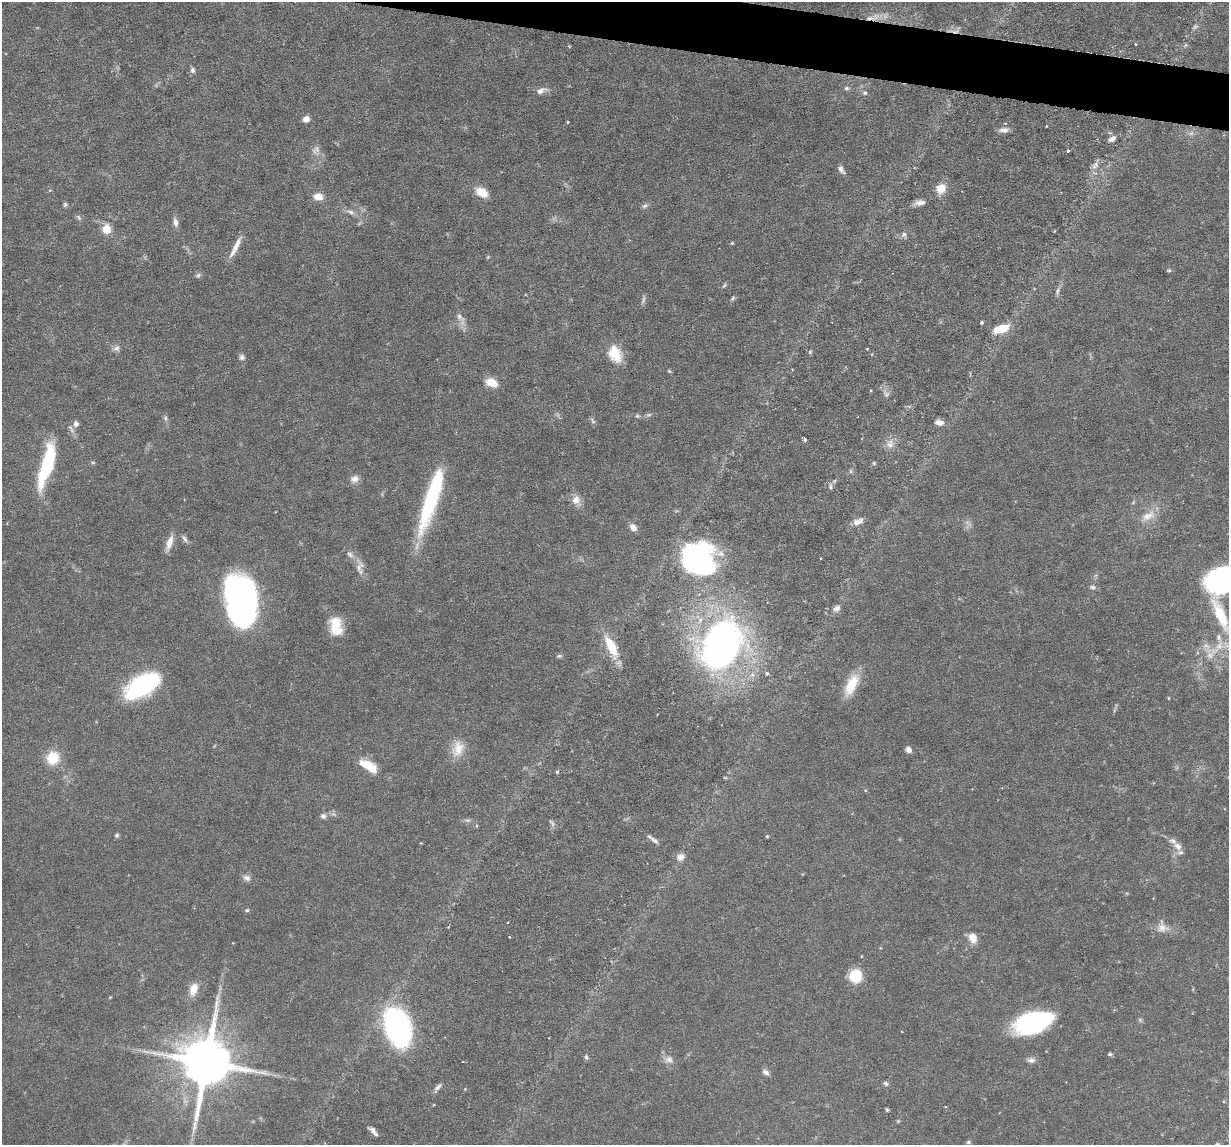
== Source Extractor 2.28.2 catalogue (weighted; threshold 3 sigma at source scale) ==
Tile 11 of 4 x 4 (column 3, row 3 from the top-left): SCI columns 2453-3679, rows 1262-2404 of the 4905 x 4927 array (HDU 1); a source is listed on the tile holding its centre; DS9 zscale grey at full resolution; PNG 1231 x 1147 px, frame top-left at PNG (2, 2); no overlay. Shown black and unused: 3% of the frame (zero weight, under 3 of 6 exposures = <1% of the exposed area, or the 3 px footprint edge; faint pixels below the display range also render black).
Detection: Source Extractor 2.28.2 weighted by HDU 2 'WHT'; one run over the whole footprint, this tile lists its part. Background 0.0749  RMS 0.0043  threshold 0.0175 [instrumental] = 3 sigma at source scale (4.09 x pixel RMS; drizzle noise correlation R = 1.36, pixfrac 0.8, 0.05/0.05 arcsec/px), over >= 5 px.
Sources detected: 120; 4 too faint to see at this stretch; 1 inside a brighter object's white glare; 1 cosmic-ray / hot-pixel residue — not listed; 3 inside a brighter listed object's ellipse — not listed separately; the other 111 listed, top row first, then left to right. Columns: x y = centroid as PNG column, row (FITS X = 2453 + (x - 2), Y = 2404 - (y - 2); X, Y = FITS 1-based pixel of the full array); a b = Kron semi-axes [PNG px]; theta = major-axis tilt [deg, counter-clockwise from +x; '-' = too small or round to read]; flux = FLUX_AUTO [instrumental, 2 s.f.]
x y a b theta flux
1136 44 2 2 - 0.3
569 46 5 3 - 0.3
193 70 7 6 - 1.1
846 88 6 5 - 0.73
541 91 14 7 27 2.1
865 93 6 4 19 0.61
306 119 8 7 - 2
1046 126 3 2 - 0.3
1004 130 13 6 0 1.9
1112 139 10 6 26 1.8
317 149 10 5 -69 1.4
1068 151 4 3 - 0.53
1095 165 12 7 58 2.1
841 170 10 5 -55 1.4
941 188 12 10 53 4.8
482 192 15 10 -33 5.7
318 196 11 8 -4 3.7
920 202 13 7 2 2
65 204 6 5 - 0.67
645 206 8 5 26 0.92
351 212 11 6 -20 1.7
79 218 8 4 -59 0.77
175 222 11 6 -76 1.8
106 229 5 5 - 14
904 234 6 6 - 1
732 243 4 4 - 0.39
235 247 31 6 63 4.1
1169 270 6 4 -7 0.57
198 275 6 5 - 0.83
1057 291 12 4 80 1.1
733 298 7 4 50 0.66
459 316 8 7 - 1.5
982 322 4 4 - 0.59
1001 329 16 8 19 8.6
116 348 9 8 - 1.5
867 349 2 2 - 0.35
810 352 5 5 - 0.58
615 354 22 14 -65 8.2
242 357 7 7 - 1.1
669 371 6 4 -44 0.49
491 382 12 8 -21 6
637 416 6 5 - 0.64
165 418 6 5 - 0.76
593 421 9 4 -63 0.85
939 423 10 6 -9 2.4
76 424 7 7 - 1.6
805 439 6 3 -73 0.73
890 444 11 7 49 2.3
93 463 6 4 0 0.52
47 464 45 11 73 31
354 479 10 9 - 2.4
830 487 6 4 -89 0.68
431 498 71 12 72 44
576 500 12 10 -88 3.3
1148 516 22 10 25 5.1
858 522 14 8 25 2.5
633 527 9 6 -49 2.9
185 539 12 5 -59 1.2
169 542 19 7 72 3.8
350 554 11 6 -38 1.7
700 561 35 28 -51 90
359 568 24 7 -89 3.2
1226 578 42 22 19 78
1092 587 7 5 -16 0.86
241 602 44 24 -85 160
836 608 10 7 28 1.8
1221 615 48 15 -66 20
336 626 23 14 -80 9
721 644 36 24 64 210
611 646 27 11 -62 10
1206 646 11 4 -1 1.5
1219 646 11 8 54 3.3
1210 655 9 9 - 2.6
559 656 7 5 1 0.73
767 673 5 4 - 0.76
142 685 30 16 31 55
851 685 28 12 64 9.3
1168 698 4 3 - 0.3
458 749 23 14 77 6.4
908 749 5 5 - 2.4
53 758 14 13 - 9.8
368 766 23 9 -30 9
557 772 5 4 - 0.57
323 816 7 7 - 1.3
467 820 8 4 0 0.87
117 835 6 5 - 0.77
767 836 4 3 - 0.45
654 840 12 5 -35 1.5
1178 846 14 8 -45 2.7
680 857 11 9 26 2.4
247 878 11 7 -28 1.7
247 910 5 4 - 0.61
1162 928 13 12 - 3.4
973 938 10 8 -70 4.9
855 976 11 10 - 15
193 989 18 10 72 4.5
110 997 3 3 - 0.31
1035 1021 40 17 12 44
397 1027 28 18 -71 100
1110 1054 4 4 - 0.8
586 1057 6 5 - 0.81
669 1059 9 9 - 2.3
1031 1060 10 7 -3 1.5
206 1062 16 13 79 2400
766 1072 10 6 -32 1.4
885 1083 7 5 -32 0.81
438 1087 12 5 42 1.4
945 1107 3 3 - 0.35
887 1110 4 3 - 0.6
373 1130 11 6 -54 1.7
968 1142 6 5 - 0.6
Isophote crosses this tile's border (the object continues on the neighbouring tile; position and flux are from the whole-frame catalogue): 1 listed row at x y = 1226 578